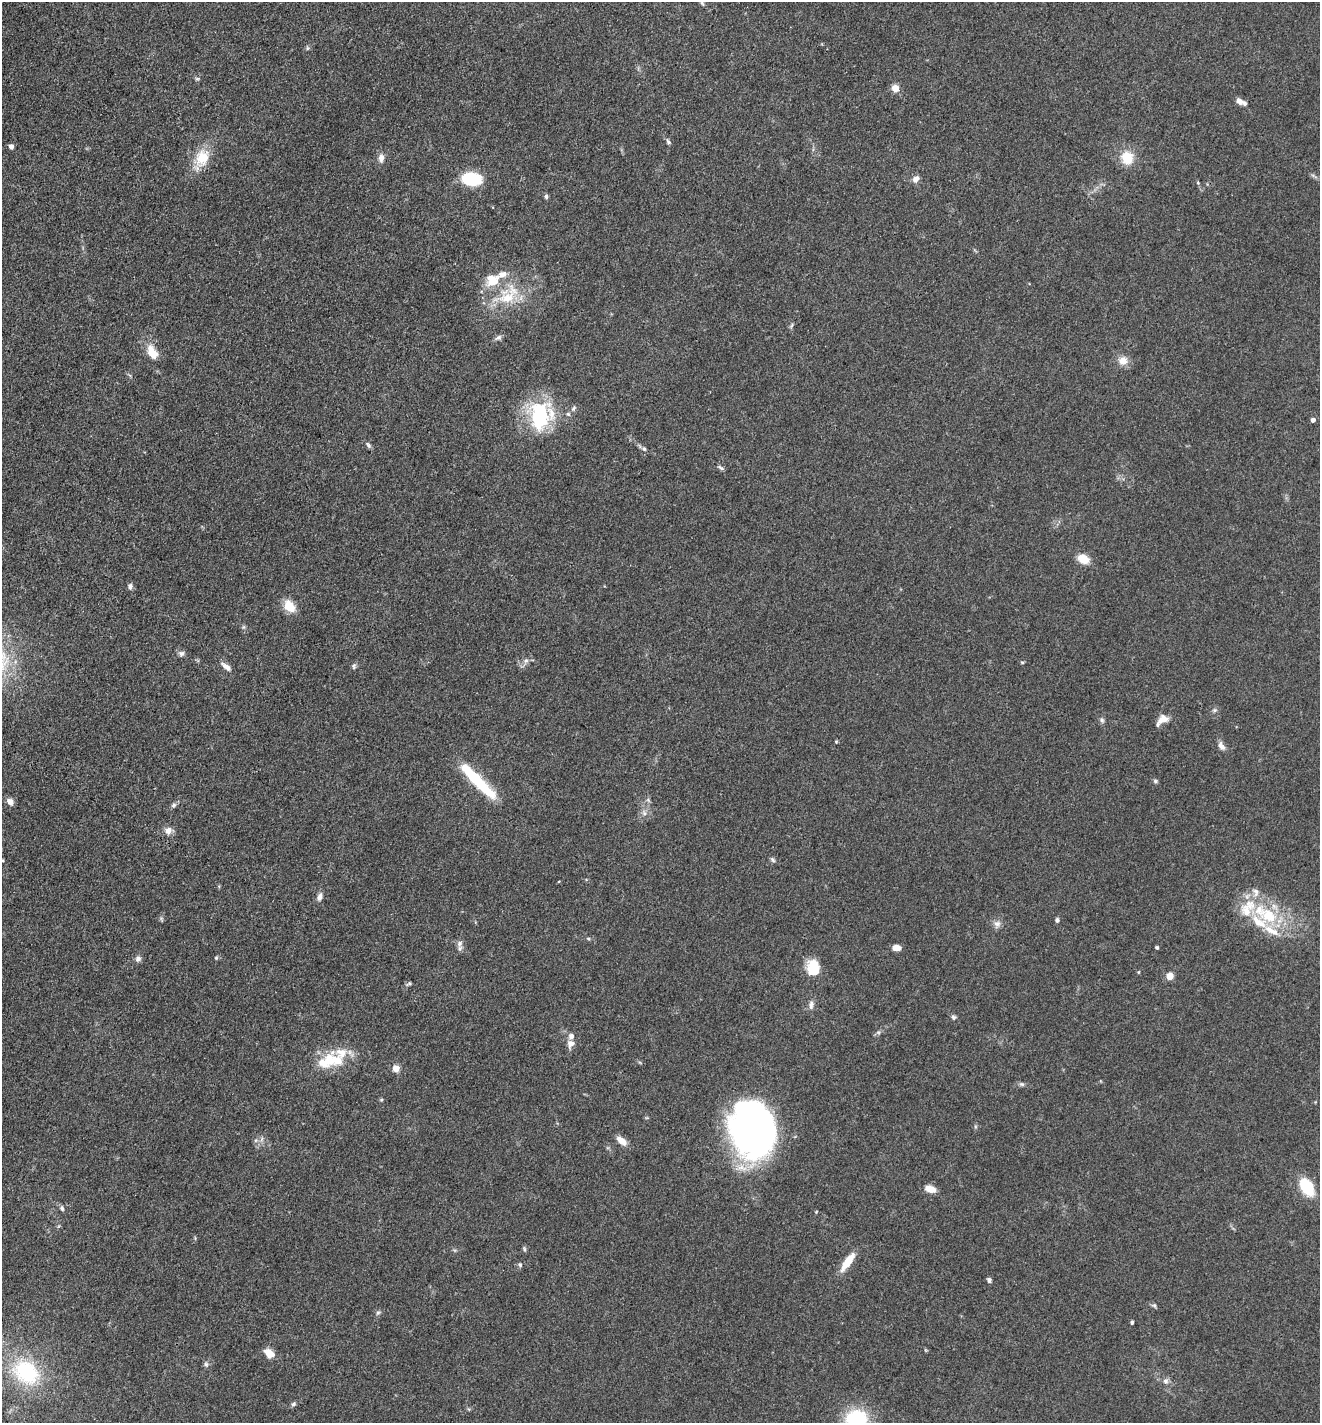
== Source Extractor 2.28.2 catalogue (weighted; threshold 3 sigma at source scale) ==
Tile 11 of 4 x 4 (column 3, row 3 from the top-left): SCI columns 2916-4233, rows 1423-2843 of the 5694 x 5685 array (HDU 1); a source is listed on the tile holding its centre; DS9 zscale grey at full resolution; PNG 1322 x 1425 px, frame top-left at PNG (2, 2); no overlay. Shown black and unused: <1% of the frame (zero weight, under 3 of 4 exposures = <1% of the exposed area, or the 3 px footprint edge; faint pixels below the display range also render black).
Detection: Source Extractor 2.28.2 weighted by HDU 2 'WHT'; one run over the whole footprint, this tile lists its part. Background 0.083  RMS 0.0063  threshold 0.0283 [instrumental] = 3 sigma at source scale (4.5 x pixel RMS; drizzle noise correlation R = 1.50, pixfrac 1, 0.05/0.05 arcsec/px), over >= 5 px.
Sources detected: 102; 2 inside a brighter object's white glare — not listed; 12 inside a brighter listed object's ellipse — not listed separately; the other 88 listed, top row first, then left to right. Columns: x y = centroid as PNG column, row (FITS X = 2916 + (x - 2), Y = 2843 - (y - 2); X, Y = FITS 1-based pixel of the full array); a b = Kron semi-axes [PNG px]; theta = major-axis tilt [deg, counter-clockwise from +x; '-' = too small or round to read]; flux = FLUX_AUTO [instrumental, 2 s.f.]
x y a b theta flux
702 3 10 4 -64 1.4
307 48 6 4 89 0.89
895 88 5 4 - 16
1239 101 9 6 -29 3.6
668 142 7 5 -47 1.4
11 146 4 4 - 3.4
202 158 23 17 65 17
381 158 11 7 87 3.7
1127 158 13 11 -81 15
472 179 21 14 -8 25
916 179 10 8 58 3.1
1198 183 5 4 - 0.71
546 196 6 5 - 1.3
493 282 19 11 16 12
509 296 40 19 42 27
792 325 8 3 71 1
498 338 10 6 31 1.9
152 352 17 9 -66 11
1123 361 11 10 - 6.6
573 408 8 6 43 1.5
539 417 32 24 -67 46
1313 420 4 4 - 3.2
368 445 10 5 -50 1.6
644 449 7 6 - 1.6
721 468 9 4 -27 1.4
1083 559 12 9 -26 9.9
130 586 7 6 - 2.1
289 606 16 11 -52 10
243 627 6 4 90 1.1
181 653 8 8 - 2.1
526 661 7 6 - 2.2
1022 662 6 4 0 0.73
354 666 8 5 82 1.3
226 667 15 6 -38 3.7
1215 710 6 5 - 1.3
1162 719 15 8 42 6.3
1102 720 8 6 -63 1.6
836 741 5 3 - 0.62
1221 746 11 7 -55 3.4
477 781 52 10 -45 39
1155 781 6 5 - 1.1
10 802 10 7 -47 3.5
174 805 8 5 27 1.5
644 813 8 6 -69 2.2
168 830 11 9 59 3.9
3 860 5 3 - 0.6
773 860 9 5 -54 1.3
1256 892 13 10 -84 4.7
320 897 11 6 76 2.8
1268 916 27 20 -34 32
1057 920 6 4 82 1.3
997 924 10 9 - 3.2
588 939 6 4 -21 0.88
460 943 9 7 48 2.1
1157 947 4 4 - 0.9
896 948 8 5 -4 6
216 958 5 5 - 0.8
138 959 8 7 - 2.2
813 968 18 13 -80 16
1170 976 7 7 - 5
409 984 7 5 22 1.1
811 1005 11 7 76 2.9
954 1017 7 5 -42 1.3
878 1032 6 4 -18 0.91
571 1044 11 9 70 4
330 1061 39 20 14 25
396 1069 5 4 - 14
1022 1084 7 5 -20 1.3
381 1100 5 5 - 0.74
755 1128 50 38 -65 320
262 1139 7 4 88 1.5
621 1141 12 7 -40 6.3
1307 1187 15 9 -58 32
930 1189 10 6 -19 8.2
62 1208 7 5 -77 1.5
524 1249 7 4 -71 1
848 1262 24 7 55 12
520 1265 6 4 -64 1
989 1280 5 5 - 1.7
1154 1305 6 6 - 1.2
378 1313 6 5 - 1.2
1132 1322 5 3 - 0.83
269 1353 12 8 -35 7.3
206 1364 8 5 -89 1.6
26 1372 26 20 -43 60
1165 1381 8 7 - 2.3
294 1404 6 5 - 1.4
857 1419 19 16 -4 49
Isophote crosses this tile's border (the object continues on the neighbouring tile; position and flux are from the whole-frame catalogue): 2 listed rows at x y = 702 3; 857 1419